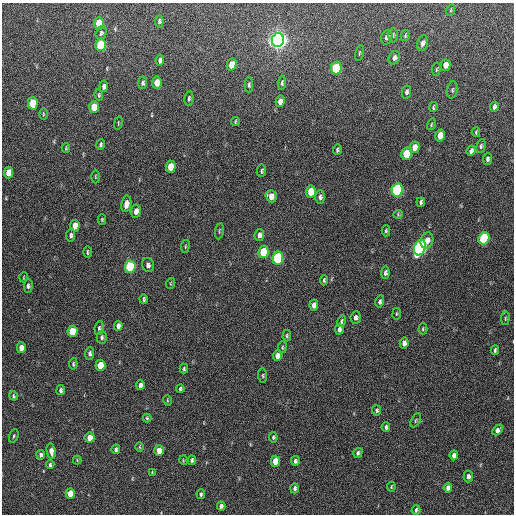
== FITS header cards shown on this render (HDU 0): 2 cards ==
NAXIS1  =                  512 / Axis length
NAXIS2  =                  512 / Axis length

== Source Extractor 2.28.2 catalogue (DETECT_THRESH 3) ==
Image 512 x 512 px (HDU 0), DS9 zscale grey, 1 PNG px = 1 image px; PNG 516 x 516 px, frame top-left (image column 1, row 512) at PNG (2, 3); each listed source drawn as its Kron ellipse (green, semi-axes under 4 px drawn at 4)
Background 326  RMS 18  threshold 52.8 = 3 sigma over >= 5 px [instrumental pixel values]
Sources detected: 136; all 136 listed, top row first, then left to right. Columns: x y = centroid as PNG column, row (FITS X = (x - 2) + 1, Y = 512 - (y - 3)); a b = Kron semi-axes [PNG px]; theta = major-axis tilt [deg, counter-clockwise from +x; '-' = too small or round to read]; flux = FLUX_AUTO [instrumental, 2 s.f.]
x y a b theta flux
451 10 5 3 - 1100
159 21 6 4 86 2400
99 23 6 5 - 22000
101 33 7 5 72 2600
393 35 7 5 89 2200
405 36 5 4 - 1700
387 37 7 5 71 4400
278 40 7 6 - 900000
423 43 8 5 75 4600
101 45 6 5 - 77000
359 53 8 3 79 1500
394 58 7 5 66 4300
160 60 5 4 - 3500
232 64 6 5 - 13000
446 65 6 4 76 10000
336 68 6 5 - 74000
436 69 6 3 81 1400
143 83 6 4 80 2500
157 83 6 5 - 13000
282 83 7 4 86 2300
249 85 7 4 89 2300
104 86 5 4 - 3700
452 90 8 5 81 2400
406 92 6 4 78 3100
99 95 6 3 -78 1600
189 98 7 4 82 2100
280 101 6 4 78 5900
33 103 6 5 - 39000
94 107 6 5 - 24000
433 107 5 3 - 1600
494 107 5 3 - 2800
43 114 5 3 - 1200
235 122 4 3 - 1300
118 123 6 3 78 1000
431 124 6 3 71 1300
476 132 5 4 - 1500
440 135 6 4 76 14000
101 144 5 4 - 2000
481 146 7 4 75 2000
414 147 6 5 - 8800
66 148 5 3 - 1200
337 150 5 4 - 1900
471 151 5 4 - 4000
407 154 6 5 - 43000
487 159 6 4 87 2200
171 167 6 5 - 20000
262 171 6 4 85 2000
9 172 6 4 86 16000
95 177 7 3 -90 1200
397 190 6 5 - 190000
311 192 6 5 - 24000
271 196 6 5 - 8800
320 197 7 5 -90 2900
421 202 5 3 - 2400
126 204 8 5 81 7800
136 211 7 5 82 6600
398 214 4 4 - 1300
102 219 5 4 - 1400
75 226 6 4 85 14000
219 231 8 3 82 1400
386 231 6 4 87 1800
71 235 6 4 84 3000
259 235 6 4 83 4700
484 238 6 5 - 100000
427 240 8 6 74 8500
185 246 6 3 82 1300
420 248 8 5 68 330000
87 252 6 2 -90 1400
263 252 6 5 - 43000
278 258 6 5 - 120000
148 265 7 5 -72 4100
130 267 6 5 - 99000
385 273 6 4 82 2800
24 277 5 3 - 940
324 280 5 3 - 1900
171 283 5 3 - 1100
28 286 7 4 87 2500
144 299 4 3 - 2000
380 302 6 4 76 2800
314 305 5 4 - 6700
397 314 6 3 82 1100
356 317 6 5 - 3800
505 318 7 3 82 1400
341 321 6 3 74 1800
118 326 5 4 - 4000
99 328 7 4 84 2400
339 329 5 4 - 3500
423 329 5 4 - 1400
73 331 6 5 - 37000
287 336 6 4 88 1700
102 337 6 5 - 2400
404 343 5 4 - 4700
282 347 6 3 82 1200
21 348 5 4 - 11000
495 350 4 2 - 1800
90 353 6 4 86 3200
277 356 5 4 - 7200
73 364 6 3 82 1500
100 365 6 5 - 26000
184 369 5 3 - 1600
263 376 7 4 -84 1600
140 385 5 4 - 5100
180 389 4 3 - 2100
61 390 5 4 - 2700
13 396 5 4 - 1600
167 400 5 3 - 1100
377 410 5 4 - 2400
147 418 4 4 - 1500
416 420 7 3 61 1400
386 427 4 3 - 2400
498 430 6 4 44 4300
14 436 7 4 70 1700
273 437 5 4 - 1800
90 438 5 5 - 9900
139 447 5 3 - 1100
116 449 5 4 - 2600
51 451 8 4 -80 6700
159 451 5 4 - 14000
358 453 5 4 - 2500
41 455 5 4 - 2800
454 455 5 4 - 5100
77 460 4 4 - 1000
183 460 5 3 - 990
192 460 5 4 - 2200
275 461 5 4 - 18000
295 461 5 4 - 2500
50 465 4 3 - 2200
152 472 4 3 - 930
468 476 6 5 - 4500
391 487 5 3 - 1100
294 488 5 4 - 2700
448 488 5 4 - 5000
70 494 5 4 - 16000
201 494 5 4 - 2000
221 506 4 4 - 3400
416 510 5 3 - 1800